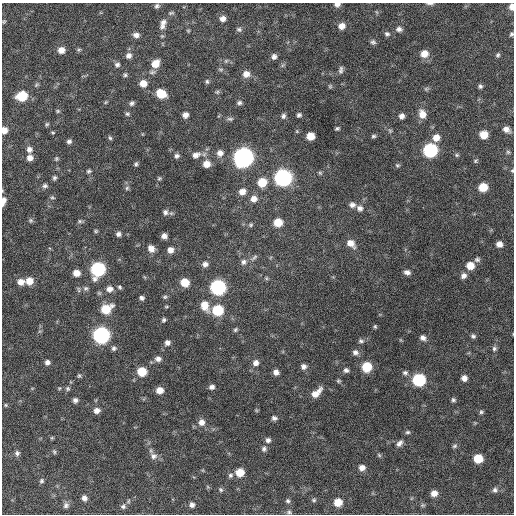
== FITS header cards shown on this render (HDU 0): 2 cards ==
NAXIS1  =                  512 / Axis length
NAXIS2  =                  512 / Axis length

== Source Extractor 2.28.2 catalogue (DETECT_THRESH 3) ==
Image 512 x 512 px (HDU 0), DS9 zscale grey, 1 PNG px = 1 image px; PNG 516 x 516 px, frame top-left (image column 1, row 512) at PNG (2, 3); no overlay
Background 240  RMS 16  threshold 47.5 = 3 sigma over >= 5 px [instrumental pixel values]
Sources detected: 192; all 192 listed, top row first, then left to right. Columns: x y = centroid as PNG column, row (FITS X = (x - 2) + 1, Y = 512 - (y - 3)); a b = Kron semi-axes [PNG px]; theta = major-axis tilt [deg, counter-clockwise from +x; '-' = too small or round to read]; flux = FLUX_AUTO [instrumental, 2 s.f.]
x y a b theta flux
430 3 9 3 0 2400
337 4 6 5 - 4400
157 6 6 5 - 2500
512 7 7 5 -87 6600
171 13 8 4 13 2000
223 19 7 6 - 5400
4 22 6 4 68 1300
163 22 9 7 16 4200
162 26 10 7 55 4700
342 26 7 7 - 7700
239 29 8 6 -19 2500
399 29 8 6 -7 3900
188 31 4 4 - 1100
387 34 7 6 - 2700
511 34 5 4 - 1800
136 35 7 6 - 4900
162 36 5 5 - 1300
373 42 7 6 - 2600
61 50 7 7 - 8100
79 50 6 5 - 1700
424 54 8 7 - 11000
129 55 8 7 - 4700
498 55 6 5 - 2000
274 57 6 6 - 4000
226 61 6 5 - 1800
155 64 9 8 - 15000
117 65 7 7 - 3300
283 65 7 4 70 1800
221 69 8 4 -8 1800
341 70 10 5 79 3000
246 74 9 8 - 7500
125 75 6 5 - 2100
207 81 6 5 - 1900
143 83 8 7 - 11000
330 86 5 5 - 1500
480 86 6 5 - 2300
426 89 6 5 - 1800
217 92 6 5 - 1700
161 94 8 7 - 26000
22 96 8 7 - 42000
106 102 5 4 - 1200
132 103 7 5 44 2700
239 103 7 6 - 2500
57 111 5 4 - 1400
127 114 6 5 - 2000
422 114 9 7 -70 11000
185 115 6 5 - 5500
299 115 5 4 - 2300
283 116 7 6 - 2800
402 116 6 5 - 4200
230 119 9 5 -5 2400
47 124 6 5 - 1600
337 128 4 3 - 1800
506 129 9 6 -26 6100
4 130 6 5 - 8200
390 131 6 5 - 1600
53 132 6 3 -9 1100
484 135 7 6 - 16000
310 136 6 6 - 14000
373 136 6 4 2 1900
110 138 6 5 - 1800
436 138 8 7 - 9500
69 141 5 5 - 2700
29 149 7 6 - 4700
430 150 8 7 - 160000
508 152 6 5 - 1800
220 153 8 8 - 6100
196 155 11 8 27 6200
457 155 6 5 - 1500
177 156 6 6 - 3000
243 157 9 8 - 600000
30 158 6 6 - 6300
56 159 5 5 - 1600
475 161 6 5 - 1600
136 164 6 4 63 2000
206 164 8 7 - 10000
397 165 7 5 -14 1700
89 171 6 5 - 2000
512 171 6 4 90 1400
320 173 6 5 - 1500
54 178 6 5 - 2200
159 178 6 5 - 1700
283 178 8 8 - 340000
262 182 8 7 - 23000
45 186 7 6 - 2700
483 187 7 6 - 21000
127 188 6 6 - 2100
242 191 8 7 - 7900
52 197 6 4 -16 1500
254 199 8 7 - 7600
3 200 7 6 - 3900
3 203 6 4 -79 2700
352 205 8 7 - 4700
360 208 8 7 - 4600
165 212 8 7 - 3900
31 220 6 6 - 2000
80 221 7 4 6 2000
278 222 7 6 - 19000
251 225 6 5 - 1700
96 231 5 4 - 1500
118 234 6 6 - 3400
164 236 5 5 - 5000
351 243 10 7 -44 9100
499 244 6 6 - 6400
151 248 8 7 - 7500
170 250 7 7 - 6500
254 257 10 5 42 2800
477 259 7 6 - 2700
243 262 8 7 - 3900
205 264 7 7 - 4600
470 266 7 7 - 14000
98 269 8 8 - 160000
407 272 8 6 -12 4300
76 273 7 6 - 10000
463 276 8 6 41 4600
266 278 5 5 - 1400
29 281 8 7 - 13000
21 282 8 7 - 8000
185 283 7 7 - 21000
119 287 5 4 - 1800
218 287 8 8 - 210000
86 288 8 6 37 2700
109 289 8 7 - 6500
79 290 9 4 -89 1800
165 297 6 6 - 1800
142 298 5 4 - 2900
166 306 6 3 8 1200
205 306 12 8 -67 15000
106 309 10 7 28 29000
218 310 8 7 - 50000
164 320 6 5 - 2000
375 326 5 4 - 1400
235 330 5 5 - 1900
101 335 8 8 - 290000
473 336 6 5 - 2400
423 338 7 6 - 4400
361 341 8 6 1 2600
167 343 7 7 - 4400
114 348 7 6 - 2800
494 349 7 6 - 2600
355 352 8 7 - 4300
158 359 8 7 - 4400
47 362 6 6 - 4100
256 363 8 7 - 5400
304 366 6 6 - 4200
367 367 7 7 - 34000
346 370 7 6 - 3100
142 372 7 7 - 28000
276 372 6 5 - 5200
405 373 7 6 - 2800
79 376 6 5 - 1700
464 378 6 6 - 5700
419 380 8 7 - 100000
338 381 5 5 - 1600
212 387 6 5 - 3800
59 388 5 4 - 1200
68 389 6 6 - 2200
160 390 7 6 - 9700
316 393 14 7 42 11000
75 400 6 6 - 3400
453 400 6 5 - 2100
6 405 5 4 - 1300
97 411 7 6 - 5900
481 412 5 5 - 1900
274 418 6 5 - 3100
201 422 8 8 - 6800
407 432 6 5 - 2000
268 440 6 6 - 3400
399 443 10 6 48 4200
454 446 7 5 32 2100
264 449 7 6 - 3000
54 452 7 4 -63 1700
17 453 7 7 - 3100
379 455 7 4 -46 1600
153 456 11 9 -23 5700
478 458 7 6 - 26000
362 468 7 6 - 6100
240 472 7 6 - 17000
230 475 6 6 - 2600
41 481 6 5 - 2000
221 490 7 6 - 2100
495 490 7 6 - 3100
434 493 6 6 - 7800
84 498 6 6 - 4600
314 500 6 5 - 1900
288 501 6 5 - 2300
338 502 7 7 - 17000
66 505 8 7 - 3700
192 505 6 6 - 3900
422 505 6 5 - 1800
123 506 7 7 - 3200
289 512 7 5 -1 2300
At the frame edge (FLAGS 8, measured only in part): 7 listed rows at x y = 430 3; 337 4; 512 7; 511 34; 4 130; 512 171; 3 203